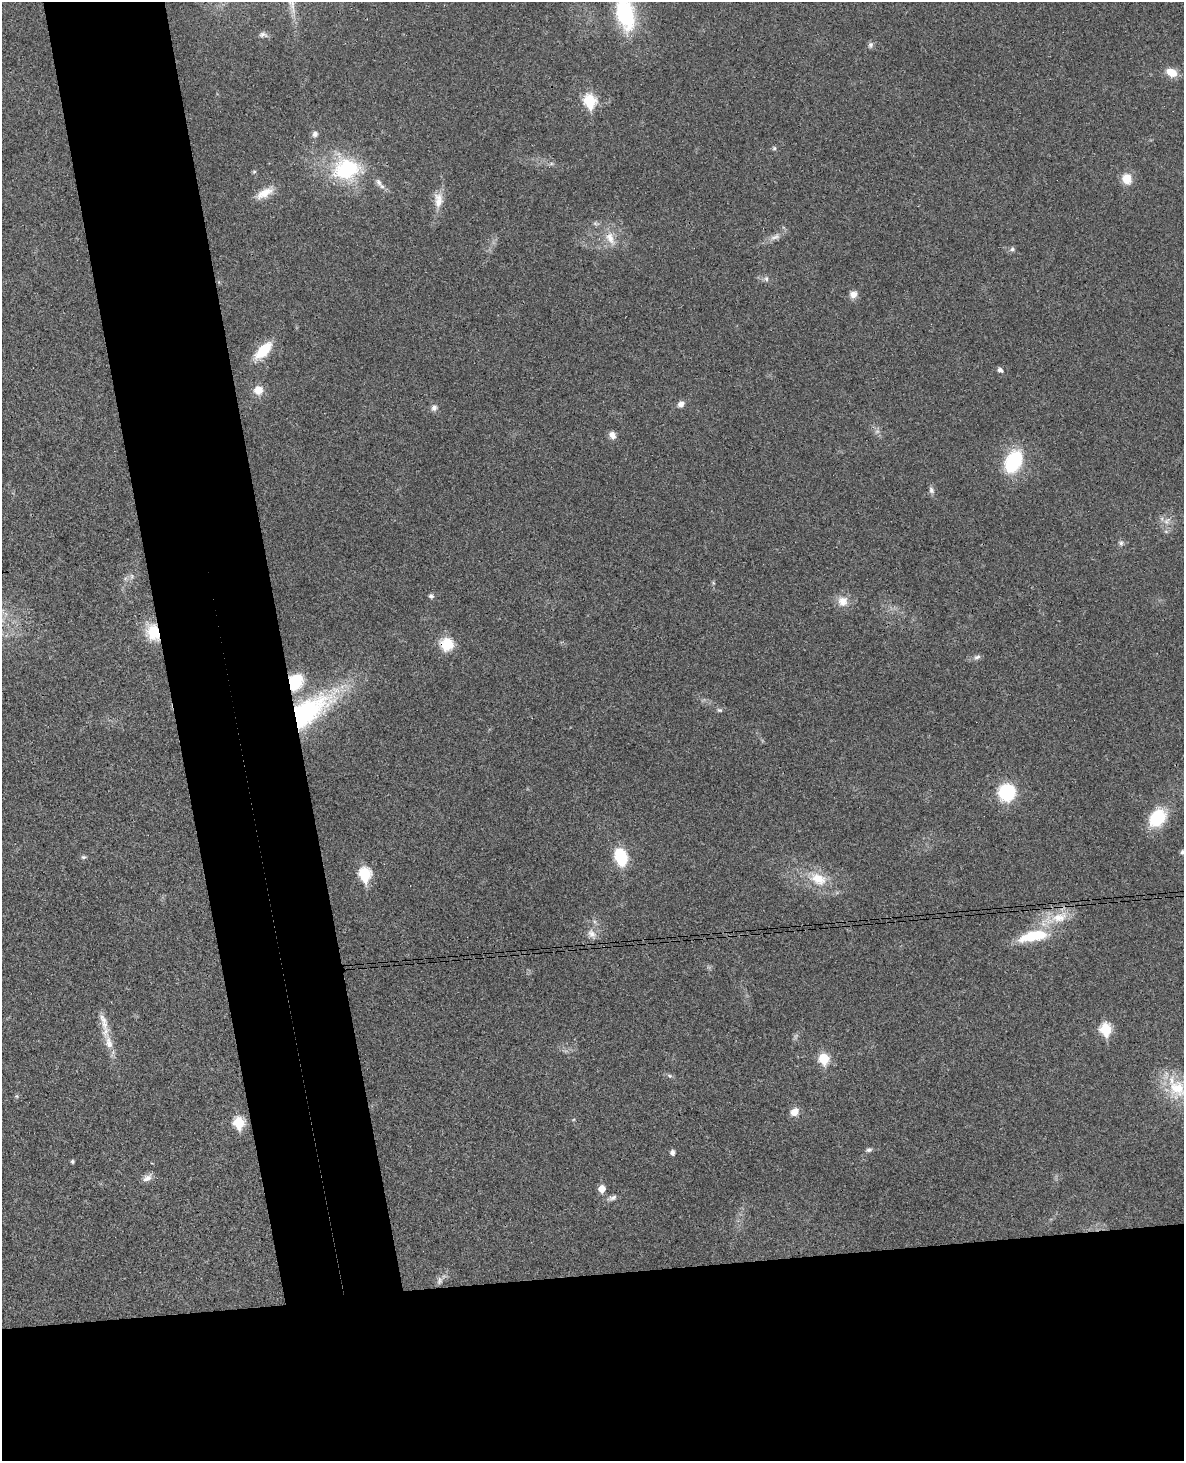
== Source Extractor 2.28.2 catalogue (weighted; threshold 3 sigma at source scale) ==
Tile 11 of 4 x 3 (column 3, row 3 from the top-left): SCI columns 2424-3605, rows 254-1712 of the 4843 x 4777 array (HDU 1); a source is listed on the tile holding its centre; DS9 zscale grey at full resolution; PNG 1186 x 1463 px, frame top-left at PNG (2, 2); no overlay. Shown black and unused: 22% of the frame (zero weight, under 3 of 4 exposures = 6% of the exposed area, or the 3 px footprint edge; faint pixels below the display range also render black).
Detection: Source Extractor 2.28.2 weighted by HDU 2 'WHT'; one run over the whole footprint, this tile lists its part. Background 0.0328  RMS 0.0041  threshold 0.0186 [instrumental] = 3 sigma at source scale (4.5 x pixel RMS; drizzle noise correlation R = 1.50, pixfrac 1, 0.05/0.05 arcsec/px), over >= 5 px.
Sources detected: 64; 2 too faint to see at this stretch — not listed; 1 inside a brighter listed object's ellipse — not listed separately; the other 61 listed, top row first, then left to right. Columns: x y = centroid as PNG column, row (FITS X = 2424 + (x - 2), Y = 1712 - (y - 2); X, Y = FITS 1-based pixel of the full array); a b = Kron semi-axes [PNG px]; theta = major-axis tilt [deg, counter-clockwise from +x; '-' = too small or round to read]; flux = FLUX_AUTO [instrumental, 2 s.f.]
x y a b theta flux
625 14 40 20 -76 32
263 34 12 6 -4 1.4
870 45 9 7 79 1.1
1171 72 13 8 -23 5.8
590 101 7 6 - 38
315 134 6 6 - 1.8
774 148 5 5 - 0.72
347 169 36 29 2 34
254 172 6 4 0 0.54
1127 178 12 10 -71 5.9
379 182 12 7 -59 2
264 193 24 10 29 5.9
438 200 23 12 88 5.8
610 238 21 11 -62 6
1012 249 7 5 16 1
766 279 7 5 -69 1.1
853 294 10 9 - 2.5
263 350 17 9 46 16
1000 370 8 6 -33 1.3
258 390 10 10 - 5.1
681 404 8 7 - 2.1
434 408 8 8 - 1.8
612 435 8 7 - 2.5
1013 461 19 13 64 32
931 490 9 6 -66 1.4
1167 521 13 6 36 2.2
1166 531 6 4 -1 0.74
1121 543 7 6 - 1.2
132 576 8 6 74 1.3
431 596 7 5 -36 0.98
843 601 15 14 - 4.9
153 632 25 17 -69 12
447 644 14 13 - 11
977 657 10 6 10 1.3
295 682 20 16 63 15
719 710 8 5 -15 0.83
309 711 64 27 37 65
1007 792 16 15 - 24
1158 818 19 14 49 20
1182 852 5 4 - 0.98
83 857 7 5 13 0.74
621 857 11 8 -74 29
365 874 8 6 -83 41
818 879 24 15 -24 11
1059 917 29 14 18 12
592 934 14 9 -48 3
1033 936 39 13 12 18
1106 1029 7 6 - 33
109 1043 28 10 -73 6.6
824 1059 6 6 - 23
670 1076 7 4 -31 0.84
1177 1088 29 24 -66 17
795 1112 10 8 40 4
239 1122 7 6 - 28
869 1150 8 5 8 0.96
672 1152 5 5 - 1.7
72 1161 4 4 - 0.82
147 1178 13 8 32 2.3
602 1189 6 5 - 5.5
612 1198 13 6 17 1.7
440 1280 12 7 79 1.8
Overlapping masked pixels (flux is a lower limit): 4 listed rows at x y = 153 632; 447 644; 295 682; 309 711
Isophote crosses this tile's border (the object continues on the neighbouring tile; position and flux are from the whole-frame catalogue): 3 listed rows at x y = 625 14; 1182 852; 1177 1088